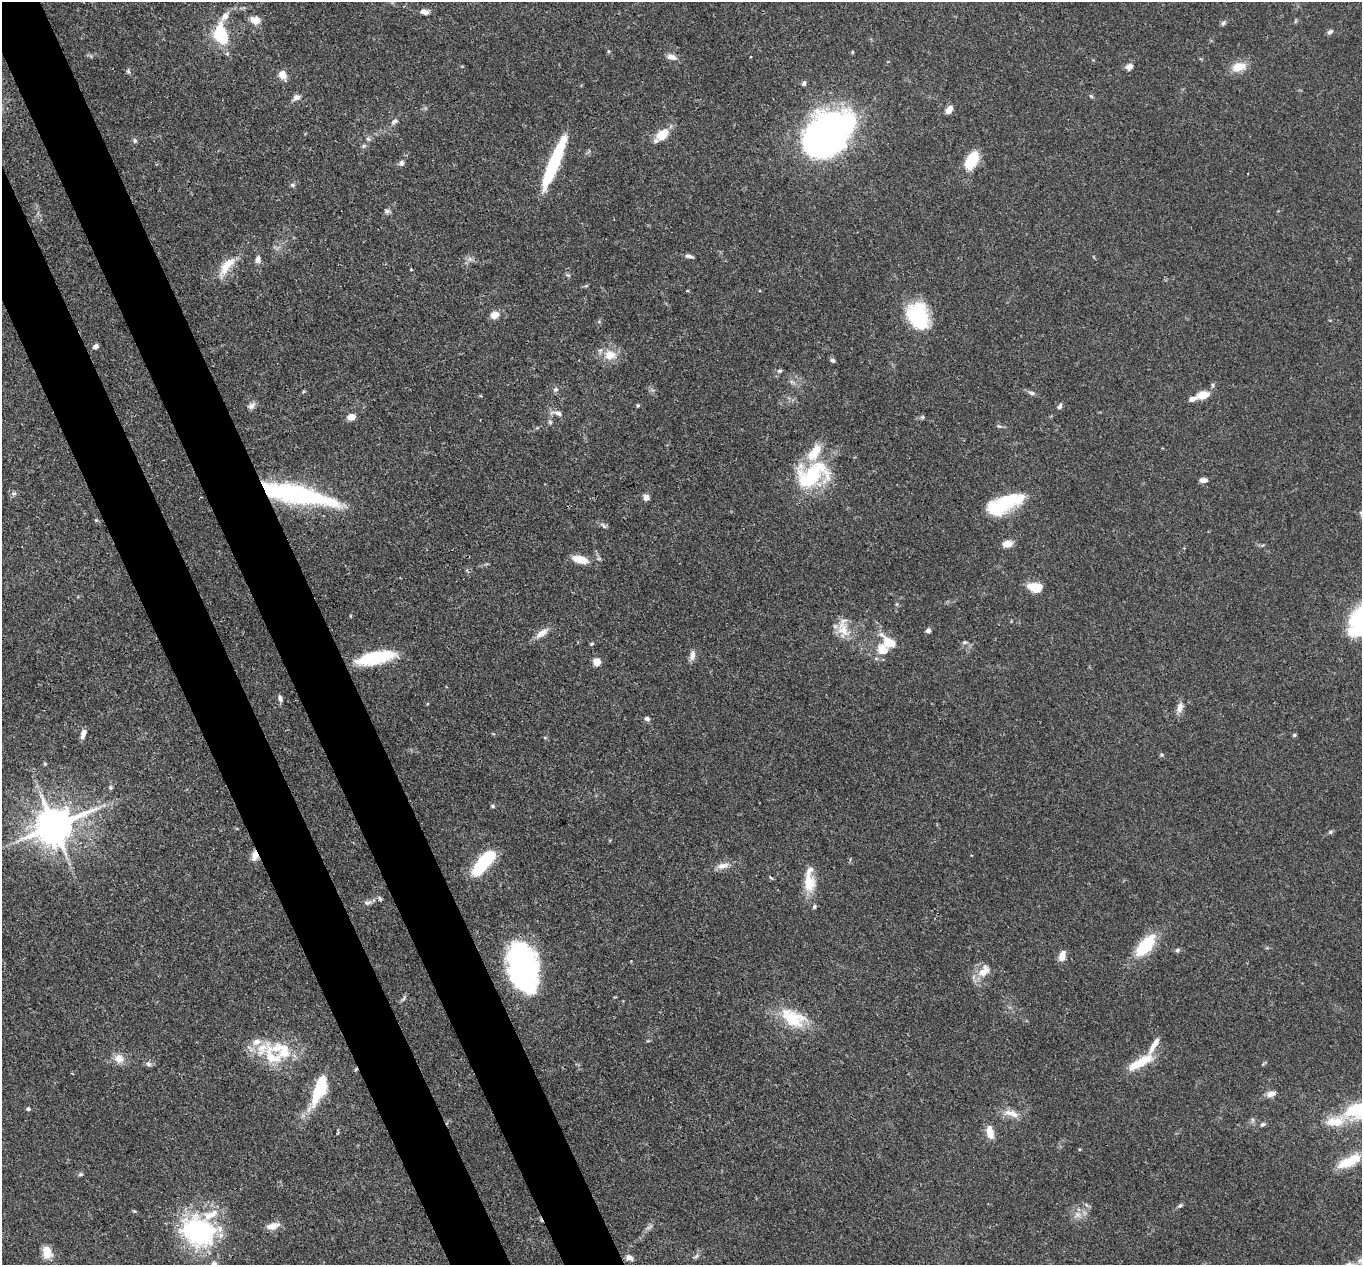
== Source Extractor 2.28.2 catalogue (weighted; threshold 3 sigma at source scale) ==
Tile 11 of 4 x 4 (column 3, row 3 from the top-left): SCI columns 2816-4175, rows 1600-2862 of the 5639 x 5584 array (HDU 1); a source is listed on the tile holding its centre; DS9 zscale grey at full resolution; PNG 1364 x 1267 px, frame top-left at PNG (2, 2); no overlay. Shown black and unused: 8% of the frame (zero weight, under 3 of 4 exposures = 8% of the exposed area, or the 3 px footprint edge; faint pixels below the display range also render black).
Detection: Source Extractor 2.28.2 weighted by HDU 2 'WHT'; one run over the whole footprint, this tile lists its part. Background 0.0914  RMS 0.0038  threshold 0.0172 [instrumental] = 3 sigma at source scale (4.5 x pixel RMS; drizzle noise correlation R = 1.50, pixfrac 1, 0.05/0.05 arcsec/px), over >= 5 px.
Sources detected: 146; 1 too faint to see at this stretch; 7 inside a brighter object's white glare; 2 cosmic-ray / hot-pixel residue — not listed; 18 inside a brighter listed object's ellipse — not listed separately; the other 118 listed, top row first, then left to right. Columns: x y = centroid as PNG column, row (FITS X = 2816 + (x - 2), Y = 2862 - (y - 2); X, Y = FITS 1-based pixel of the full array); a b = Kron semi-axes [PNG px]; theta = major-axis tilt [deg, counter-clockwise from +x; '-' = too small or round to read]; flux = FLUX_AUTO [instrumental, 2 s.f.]
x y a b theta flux
424 12 12 6 -7 1.9
256 20 9 7 -17 4.9
1223 23 7 5 61 0.82
1330 32 8 5 33 1.1
221 35 25 14 -72 18
608 51 5 4 - 0.42
672 57 13 7 -17 2.3
750 57 2 2 - 0.35
1129 66 9 7 29 2.1
1239 67 20 11 14 5.6
128 71 7 4 -59 0.66
283 75 9 7 -58 4.1
804 83 5 5 - 0.95
1091 96 7 4 -44 0.56
296 97 9 7 32 2.1
949 109 8 6 58 3.3
394 122 10 6 34 1.3
828 131 41 35 26 170
662 134 17 10 40 6.4
368 139 7 6 - 0.96
135 141 7 5 -90 0.8
972 160 21 11 61 13
555 161 56 10 69 29
401 163 8 6 52 1.2
292 185 7 5 -3 0.79
387 211 9 5 -3 0.93
689 256 12 5 -14 1.1
470 259 7 6 - 1.3
258 260 8 6 86 1.8
225 267 30 11 64 7.4
411 269 3 3 - 0.62
568 275 8 5 -26 0.68
586 286 6 4 18 0.46
494 315 7 6 - 5.4
918 316 29 21 -68 28
96 346 6 5 - 1.2
610 355 17 13 3 6.4
833 360 7 5 -37 0.79
780 371 7 5 1 0.71
792 382 7 4 -18 0.82
1213 385 6 4 90 0.63
556 389 7 6 - 1.1
1031 393 9 6 -21 1.3
1203 395 10 7 9 7.5
1193 399 9 5 18 2
638 405 5 4 - 0.48
251 406 11 7 36 1.6
1060 406 7 5 52 1
557 413 19 6 -10 2.2
352 417 8 6 18 3.1
550 422 7 4 -45 0.66
999 426 6 5 - 0.68
812 475 44 29 22 32
1203 480 9 5 0 1.8
14 493 7 7 - 0.99
298 493 59 23 -16 48
646 497 7 7 - 1.6
1004 503 36 15 25 29
96 520 4 4 - 0.43
603 526 9 5 -49 0.99
1008 544 9 7 9 4.3
580 559 19 8 -13 6
1035 588 16 10 -29 6.7
843 629 26 15 -73 7.2
928 631 6 5 - 1.2
542 633 18 8 36 3.8
965 642 7 5 1 0.81
592 644 5 4 - 0.46
883 650 36 16 87 9.3
692 655 13 7 80 2.1
375 658 40 12 11 24
597 662 7 7 - 4.4
280 698 9 5 -78 1.1
1180 708 14 8 73 2.5
647 718 7 6 - 1.1
83 734 11 5 72 2.1
1294 735 5 4 - 0.58
1161 755 6 5 - 0.61
45 764 6 3 -72 0.38
110 787 6 6 - 0.65
493 806 6 4 -18 0.62
54 826 12 10 23 1200
1330 832 7 5 16 0.69
255 856 14 8 85 2.7
484 862 26 10 50 29
723 866 18 8 11 3.2
809 883 24 15 -88 8.7
380 899 7 4 -62 0.66
368 902 12 6 9 1.4
814 907 6 5 - 0.66
1145 946 31 14 50 16
1177 950 7 5 35 0.78
1062 956 13 8 74 3
526 967 55 26 -74 61
984 971 22 14 48 5.6
793 1018 32 19 -28 17
1154 1045 35 7 62 4.6
272 1057 37 23 -46 16
119 1059 14 12 -30 3.9
148 1064 8 7 - 1.2
1136 1064 25 13 27 7.4
320 1088 29 10 67 25
1271 1094 11 6 10 2.5
28 1109 5 4 - 0.81
1359 1110 35 17 14 27
1009 1113 15 9 -2 3.3
1263 1124 7 5 27 0.82
990 1132 14 7 -77 5.3
1350 1161 29 10 25 10
81 1174 7 5 2 0.67
1180 1206 7 5 37 0.75
134 1211 5 4 - 0.49
273 1226 18 9 15 3.2
649 1227 13 4 35 1.1
198 1232 47 37 -20 50
47 1252 12 9 -76 6.6
696 1256 9 4 44 0.88
629 1257 11 7 -27 1.8
Overlapping masked pixels (flux is a lower limit): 2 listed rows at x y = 298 493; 255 856
Isophote crosses this tile's border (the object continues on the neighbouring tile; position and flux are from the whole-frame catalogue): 1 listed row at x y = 1359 1110